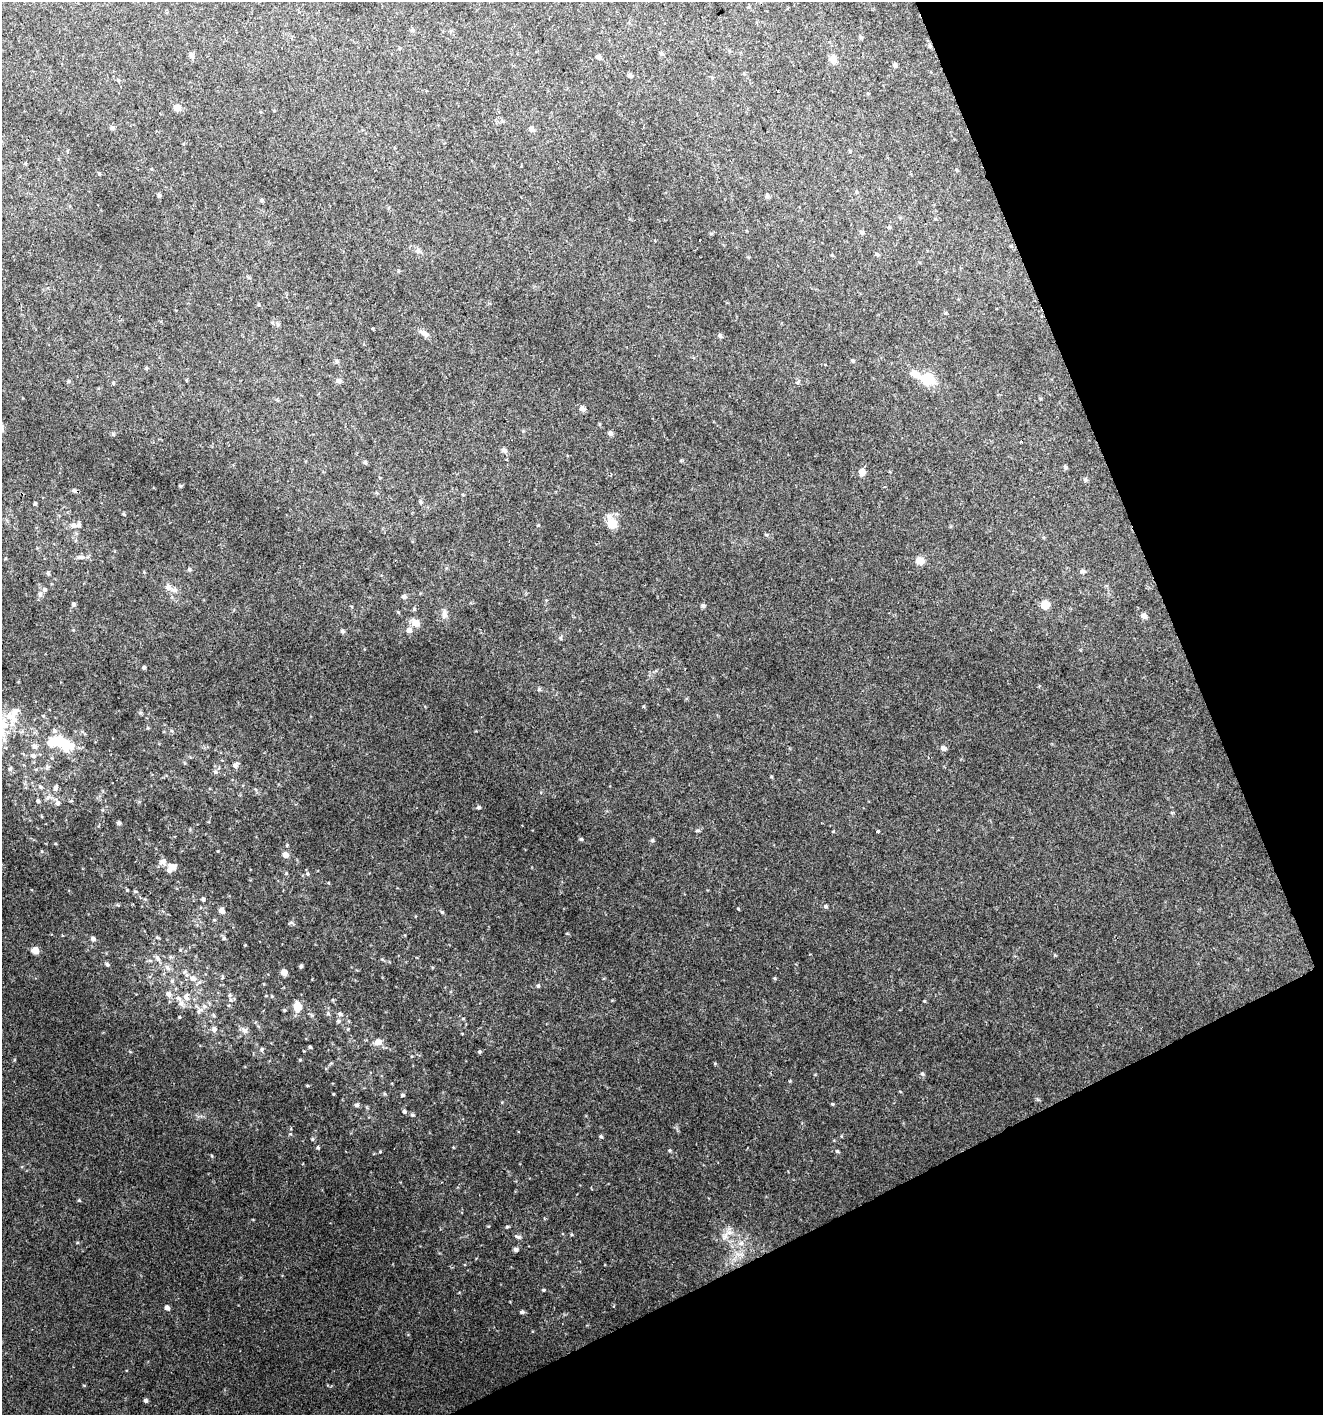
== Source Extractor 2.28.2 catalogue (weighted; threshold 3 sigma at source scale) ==
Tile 12 of 4 x 4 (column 4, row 3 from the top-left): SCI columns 4053-5373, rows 1418-2830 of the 5518 x 5657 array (HDU 1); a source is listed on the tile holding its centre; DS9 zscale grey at full resolution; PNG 1325 x 1417 px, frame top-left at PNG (2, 2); no overlay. Shown black and unused: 21% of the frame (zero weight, under 2 of 3 exposures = <1% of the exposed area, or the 3 px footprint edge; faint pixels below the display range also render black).
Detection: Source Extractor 2.28.2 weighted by HDU 2 'WHT'; one run over the whole footprint, this tile lists its part. Background 0.0377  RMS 0.0054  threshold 0.0243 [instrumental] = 3 sigma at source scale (4.5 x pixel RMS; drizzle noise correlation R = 1.50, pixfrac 1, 0.0396/0.0396 arcsec/px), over >= 5 px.
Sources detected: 151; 6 inside a brighter listed object's ellipse — not listed separately; the other 145 listed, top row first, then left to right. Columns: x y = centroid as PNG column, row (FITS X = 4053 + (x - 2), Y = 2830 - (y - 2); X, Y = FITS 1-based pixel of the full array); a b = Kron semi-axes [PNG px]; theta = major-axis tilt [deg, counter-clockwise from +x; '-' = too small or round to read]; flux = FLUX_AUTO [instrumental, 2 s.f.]
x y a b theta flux
413 30 6 4 -88 0.8
861 37 6 4 18 0.64
662 54 5 5 - 0.78
192 55 7 6 - 1.7
598 57 5 4 - 1.9
833 59 9 8 - 2.9
895 65 6 5 - 1.1
630 76 6 5 - 1
177 107 5 5 - 5.9
112 128 6 5 - 0.91
531 129 8 6 -77 1.5
956 170 5 3 - 0.43
159 195 5 4 - 0.87
767 196 6 4 -45 0.75
262 200 4 4 - 0.88
889 227 4 4 - 0.51
862 232 6 5 - 1.1
418 251 8 6 -69 1.4
876 254 5 4 - 0.95
259 305 5 3 - 0.52
278 324 6 5 - 0.84
372 328 3 3 - 1.2
425 334 11 6 -37 2.3
720 336 6 5 - 0.86
337 361 5 5 - 0.81
146 368 5 3 - 0.5
914 374 10 7 -24 4.5
927 379 7 5 -15 49
338 381 6 6 - 1.1
798 382 7 3 54 0.72
113 383 4 4 - 0.54
582 409 7 6 - 1.7
610 433 6 5 - 1.4
1021 442 4 2 - 0.47
504 450 7 6 - 1.3
365 462 6 4 -73 0.9
862 472 6 5 - 5.1
1085 480 6 5 - 0.8
74 490 5 5 - 0.9
421 502 5 4 - 0.7
35 504 4 3 - 0.82
612 523 11 9 -46 8
73 525 9 7 37 2
82 557 11 5 -11 1.8
920 561 8 7 - 4.1
189 569 5 3 - 0.63
1082 571 7 5 0 0.99
168 586 8 5 31 1.3
45 590 6 6 - 1
40 594 7 6 - 1.4
404 597 6 5 - 1.3
73 604 5 5 - 0.95
1045 605 9 8 - 4.1
414 609 4 4 - 0.69
444 615 9 8 - 2
1143 616 5 5 - 3
416 623 7 7 - 5.1
409 630 6 6 - 2.2
342 631 6 4 -27 0.84
144 667 4 3 - 0.79
539 689 5 5 - 0.72
9 715 12 10 -53 5.6
60 741 29 11 -21 19
35 746 8 6 -12 1.7
943 748 5 4 - 2.6
33 756 7 6 - 1.6
235 765 7 6 - 1.6
10 768 6 5 - 0.91
55 788 7 6 - 1.3
38 801 5 4 - 0.97
71 801 5 3 - 0.47
58 803 7 5 27 1.1
479 807 5 4 - 0.77
119 823 4 4 - 1.1
878 831 3 3 - 1.5
581 839 4 4 - 0.64
286 855 8 7 - 2
163 861 10 7 20 2.1
171 867 11 8 45 4
308 874 5 3 - 0.62
127 890 4 3 - 0.44
135 891 5 3 - 0.54
203 899 4 3 - 1.4
826 906 5 4 - 0.86
738 909 4 3 - 0.39
222 911 6 6 - 2.1
442 912 5 4 - 0.68
291 923 7 4 -19 0.77
224 938 5 4 - 0.54
93 939 5 5 - 1.4
35 950 5 5 - 8.1
158 958 9 5 -45 1.5
107 964 5 4 - 0.79
301 966 5 4 - 0.92
167 968 9 6 -41 1.8
185 971 6 4 20 0.74
284 972 7 6 - 2
193 978 8 7 - 2.2
774 978 4 4 - 0.55
172 981 6 4 -47 0.81
538 986 5 4 - 0.77
168 994 7 6 - 2.1
230 995 6 4 89 0.75
186 997 12 6 -50 2.5
924 1001 4 3 - 0.44
181 1003 8 7 - 2.3
297 1006 10 8 -90 6.2
284 1010 4 4 - 0.58
199 1011 12 5 44 1.8
328 1014 6 4 -19 0.63
340 1014 6 5 - 1.2
179 1017 4 3 - 0.44
463 1019 5 3 - 0.49
338 1021 6 5 - 0.96
214 1029 8 7 - 1.7
245 1031 7 7 - 2.1
378 1042 9 7 12 3.5
310 1047 4 4 - 0.71
262 1049 6 5 - 0.94
479 1052 5 4 - 0.68
300 1060 4 4 - 0.52
922 1074 5 4 - 0.82
333 1094 4 2 - 0.35
402 1095 5 4 - 0.77
832 1104 4 4 - 0.56
357 1105 6 5 - 1.2
404 1111 5 4 - 1.1
412 1115 5 4 - 0.77
601 1136 5 4 - 0.69
312 1139 4 4 - 0.58
318 1147 4 4 - 0.67
669 1150 5 4 - 0.67
837 1151 5 4 - 0.6
380 1152 5 3 - 0.45
79 1200 5 4 - 0.49
507 1227 4 4 - 0.55
725 1236 11 6 66 2.6
518 1237 9 4 -9 1
741 1243 8 5 -6 1.8
515 1250 5 5 - 1.2
543 1290 4 3 - 0.55
614 1306 4 3 - 0.48
167 1308 5 4 - 2.2
522 1312 5 4 - 1.1
146 1400 5 4 - 1.1
Unlisted compact peaks at least as high as the median listed source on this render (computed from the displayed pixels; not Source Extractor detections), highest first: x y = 652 840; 290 1134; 77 1242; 715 1063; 286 873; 245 945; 42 851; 218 851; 1055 955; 697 830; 703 605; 771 776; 833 831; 118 905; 55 843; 308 1086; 502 1102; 113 434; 382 959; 571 1234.